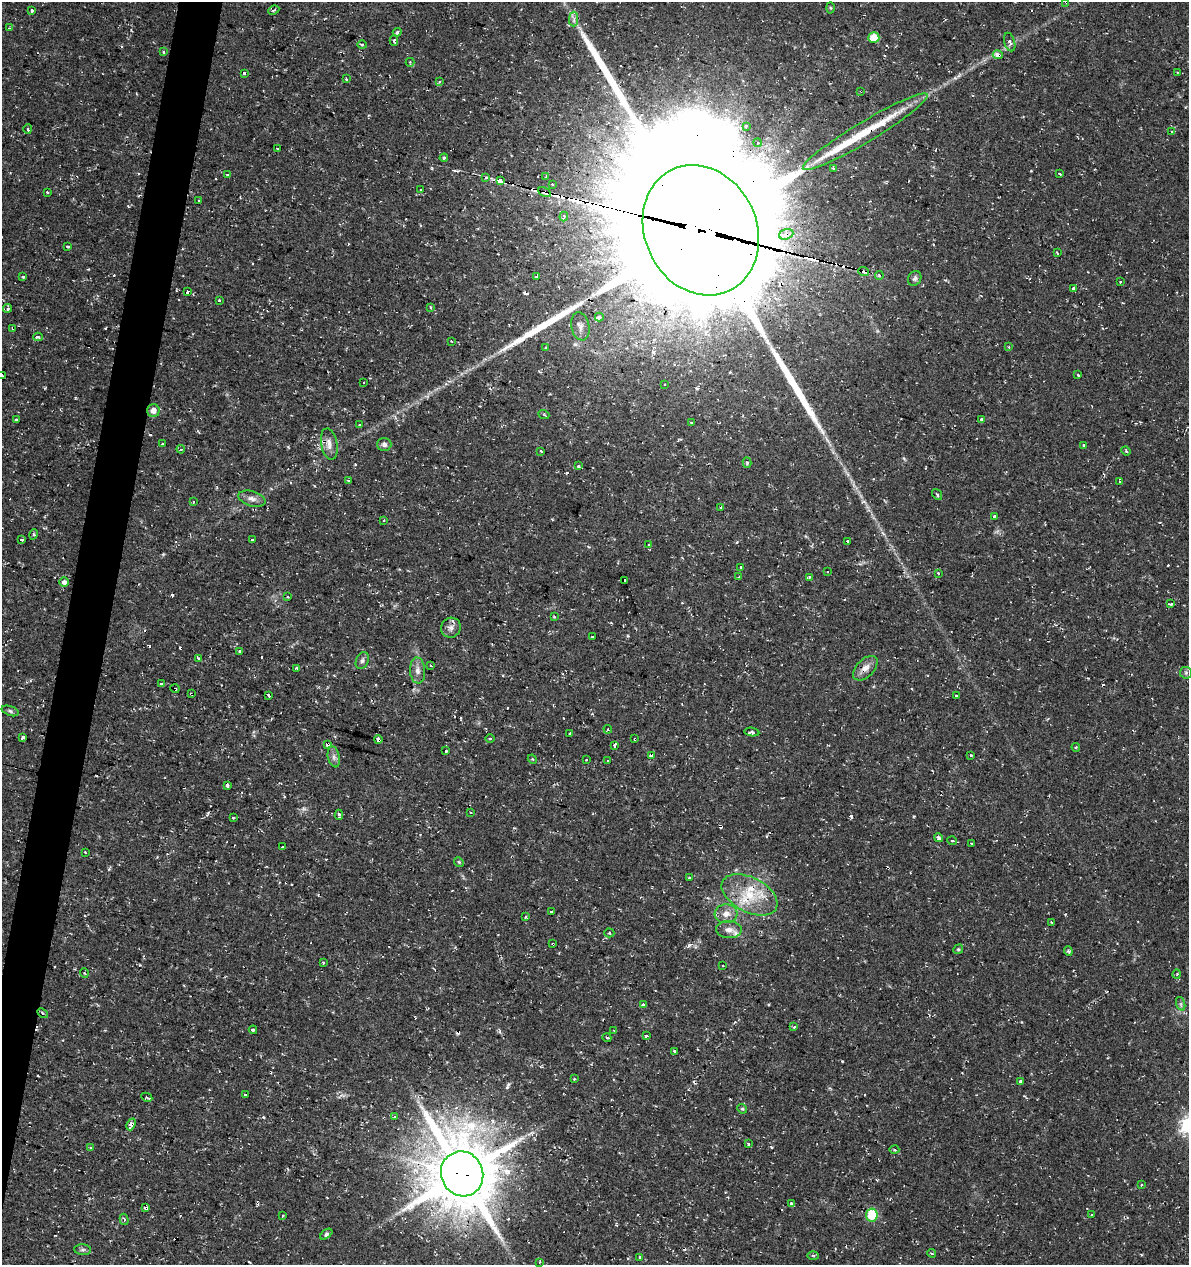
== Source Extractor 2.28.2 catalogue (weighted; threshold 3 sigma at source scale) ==
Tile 7 of 4 x 4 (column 3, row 2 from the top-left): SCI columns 2655-3841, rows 2527-3789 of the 5249 x 5063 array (HDU 1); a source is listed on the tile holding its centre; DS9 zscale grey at full resolution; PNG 1191 x 1267 px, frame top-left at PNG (2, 2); each listed source drawn as its Kron ellipse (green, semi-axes under 4 px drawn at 4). Shown black and unused: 3% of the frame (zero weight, under 2 of 3 exposures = <1% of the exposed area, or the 3 px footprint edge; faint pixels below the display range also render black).
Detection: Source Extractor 2.28.2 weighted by HDU 2 'WHT'; one run over the whole footprint, this tile lists its part. Background 0.0333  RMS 0.0042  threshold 0.0187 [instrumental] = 3 sigma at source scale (4.5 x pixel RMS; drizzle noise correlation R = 1.50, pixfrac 1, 0.0396/0.0396 arcsec/px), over >= 5 px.
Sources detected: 270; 62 cosmic-ray / hot-pixel residue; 10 long thin detections or spike segments (spike, bleed or trail) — neither listed nor drawn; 5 inside a brighter listed object's ellipse — not listed separately; the other 193 listed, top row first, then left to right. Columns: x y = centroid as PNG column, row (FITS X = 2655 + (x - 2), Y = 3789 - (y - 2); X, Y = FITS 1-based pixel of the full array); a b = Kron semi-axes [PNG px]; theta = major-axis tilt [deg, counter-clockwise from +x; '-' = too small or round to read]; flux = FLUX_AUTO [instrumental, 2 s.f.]
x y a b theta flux
1066 2 3 2 - 0.52
830 8 5 3 - 0.41
32 10 4 3 - 1.4
274 10 6 3 26 0.58
574 19 7 4 89 1.2
9 28 3 3 - 0.36
397 32 4 3 - 0.52
874 38 5 5 - 11
394 41 5 4 - 0.71
1010 42 9 5 -74 1.1
362 45 5 4 - 0.58
164 52 3 3 - 0.71
998 55 5 4 - 3.5
410 62 4 4 - 0.56
1177 72 3 2 - 0.3
244 73 3 3 - 3.6
346 79 3 3 - 1.5
439 82 4 3 - 0.52
861 91 3 3 - 0.45
746 126 3 3 - 1.7
28 129 4 4 - 1.2
865 132 72 10 31 18
1172 132 3 2 - 0.48
758 143 4 4 - 0.93
277 148 2 2 - 0.43
444 158 4 3 - 0.61
833 169 4 3 - 0.74
1059 174 3 3 - 0.8
227 175 3 3 - 0.66
486 177 3 2 - 0.71
546 177 3 2 - 1.2
500 180 4 3 - 290
553 184 3 3 - 0.74
421 190 3 2 - 0.52
47 192 3 3 - 1.2
545 192 7 4 -26 2.5
199 200 3 3 - 0.65
564 216 5 3 - 0.62
701 230 67 56 -65 30000
786 234 7 5 19 2.8
67 247 3 3 - 2
1057 253 4 2 - 0.36
864 272 5 3 - 1.4
879 276 4 4 - 0.76
23 277 3 3 - 0.76
537 277 3 3 - 3
915 278 8 6 63 1.1
1120 282 3 3 - 0.74
1073 288 3 3 - 3.1
188 292 3 3 - 4.2
219 300 3 3 - 0.92
431 307 4 3 - 0.59
8 308 4 3 - 1.2
599 317 4 3 - 6.1
580 326 14 9 -79 2.6
13 328 4 3 - 1.3
38 337 5 3 - 2.6
452 341 3 2 - 0.48
1009 347 3 2 - 0.44
545 348 4 3 - 0.41
2 375 3 3 - 3.9
1078 375 3 2 - 1.6
364 383 3 3 - 2.1
665 385 3 3 - 0.71
153 410 6 6 - 2.9
544 415 5 3 - 0.48
16 420 3 3 - 2.3
981 420 4 3 - 6.3
692 423 4 2 - 0.69
360 425 3 3 - 0.92
162 443 3 2 - 0.48
329 444 16 8 -79 3.4
384 444 7 6 - 1.3
1084 446 3 3 - 0.66
181 449 4 4 - 0.63
541 451 3 2 - 0.45
1126 451 5 4 - 0.61
747 463 5 4 - 0.81
578 466 3 3 - 1.6
349 480 4 3 - 0.57
1120 482 3 2 - 0.53
937 494 6 3 -54 0.56
252 499 14 7 -16 2.4
193 502 3 2 - 0.52
721 507 3 2 - 0.96
994 516 3 3 - 7.9
384 520 3 2 - 0.32
34 534 5 3 - 0.47
252 539 3 3 - 2.1
21 540 3 3 - 1.4
847 541 3 2 - 0.8
649 545 3 3 - 0.8
741 567 3 3 - 2.4
827 572 3 2 - 0.38
938 573 3 3 - 0.79
739 577 3 3 - 0.35
809 577 4 3 - 0.83
625 580 4 3 - 9.1
64 582 5 4 - 1.7
288 597 3 3 - 0.64
1171 604 3 3 - 0.8
554 617 3 3 - 0.42
451 628 10 9 - 2.1
592 637 3 3 - 0.86
240 651 3 3 - 1.2
199 658 3 3 - 0.71
362 660 9 6 66 1.3
431 666 3 3 - 0.47
297 668 3 3 - 1.6
865 668 15 8 45 3.3
418 671 13 7 -86 2.5
1186 673 6 6 - 0.82
162 684 3 3 - 1.2
175 689 4 3 - 1.2
191 694 3 2 - 0.59
269 695 3 3 - 1.9
956 695 3 2 - 0.57
10 711 9 4 -19 0.92
608 729 4 3 - 0.54
752 732 7 4 -9 0.82
570 734 3 3 - 1.2
23 737 4 3 - 4.3
490 739 5 3 - 0.43
635 739 3 3 - 1
378 740 4 3 - 2.8
328 744 4 3 - 3.1
615 745 4 3 - 3.8
1076 747 4 4 - 0.62
446 751 3 3 - 2.2
652 755 3 3 - 12
971 755 3 2 - 0.37
334 757 10 6 -77 1.5
532 759 5 3 - 0.4
587 760 3 3 - 0.98
608 761 2 2 - 0.41
227 785 3 3 - 2.4
470 812 3 3 - 1.7
339 815 5 3 - 2
233 818 3 3 - 0.92
939 838 5 3 - 2.2
952 841 4 3 - 2
971 843 3 3 - 0.67
282 847 3 2 - 0.54
85 852 3 2 - 0.29
459 862 5 4 - 0.54
689 878 2 2 - 0.49
749 895 30 17 -27 16
551 912 3 2 - 0.59
726 914 11 9 4 3.3
526 917 3 3 - 0.55
1051 922 3 2 - 0.3
729 930 13 8 -3 2.6
609 933 5 4 - 0.67
553 944 3 3 - 1
958 949 5 4 - 0.6
1068 951 5 4 - 0.57
323 962 3 2 - 0.61
723 966 3 3 - 0.65
84 973 5 3 - 0.37
1177 974 5 3 - 0.41
1181 1004 7 4 -71 0.81
643 1005 4 3 - 5.2
43 1013 6 4 -39 0.58
794 1027 4 3 - 0.56
253 1030 4 3 - 1.3
614 1031 4 2 - 0.32
646 1036 3 3 - 3.2
607 1038 4 2 - 0.46
674 1051 3 3 - 1.1
574 1079 3 2 - 0.63
1020 1082 3 3 - 3
245 1095 3 3 - 1.4
147 1097 6 3 -28 2.9
742 1109 5 4 - 0.5
394 1116 3 3 - 0.91
131 1124 6 4 67 3.7
748 1144 3 3 - 0.9
91 1147 3 2 - 0.43
894 1150 5 3 - 0.51
462 1174 23 21 -67 3100
1141 1185 3 3 - 0.84
791 1203 3 3 - 1.4
146 1208 3 3 - 3.2
872 1215 6 6 - 13
1092 1215 3 3 - 1
282 1216 3 2 - 0.41
124 1219 6 4 -74 0.84
326 1234 7 4 38 0.75
83 1250 8 5 -4 1
932 1253 4 3 - 0.61
813 1256 6 3 -2 0.52
640 1257 3 3 - 1.1
539 1262 3 2 - 0.42
Overlapping masked pixels (flux is a lower limit): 22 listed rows (the first 20) at x y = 1066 2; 998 55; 861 91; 865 132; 500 180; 545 192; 701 230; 786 234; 864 272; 13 328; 329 444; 865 668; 175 689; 191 694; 635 739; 378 740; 328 744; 652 755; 553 944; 131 1124
Isophote crosses this tile's border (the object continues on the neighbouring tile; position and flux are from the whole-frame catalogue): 2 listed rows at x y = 1066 2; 2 375
Unlisted compact peaks at least as high as the median listed source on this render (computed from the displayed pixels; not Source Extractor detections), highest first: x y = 689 945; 842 1061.